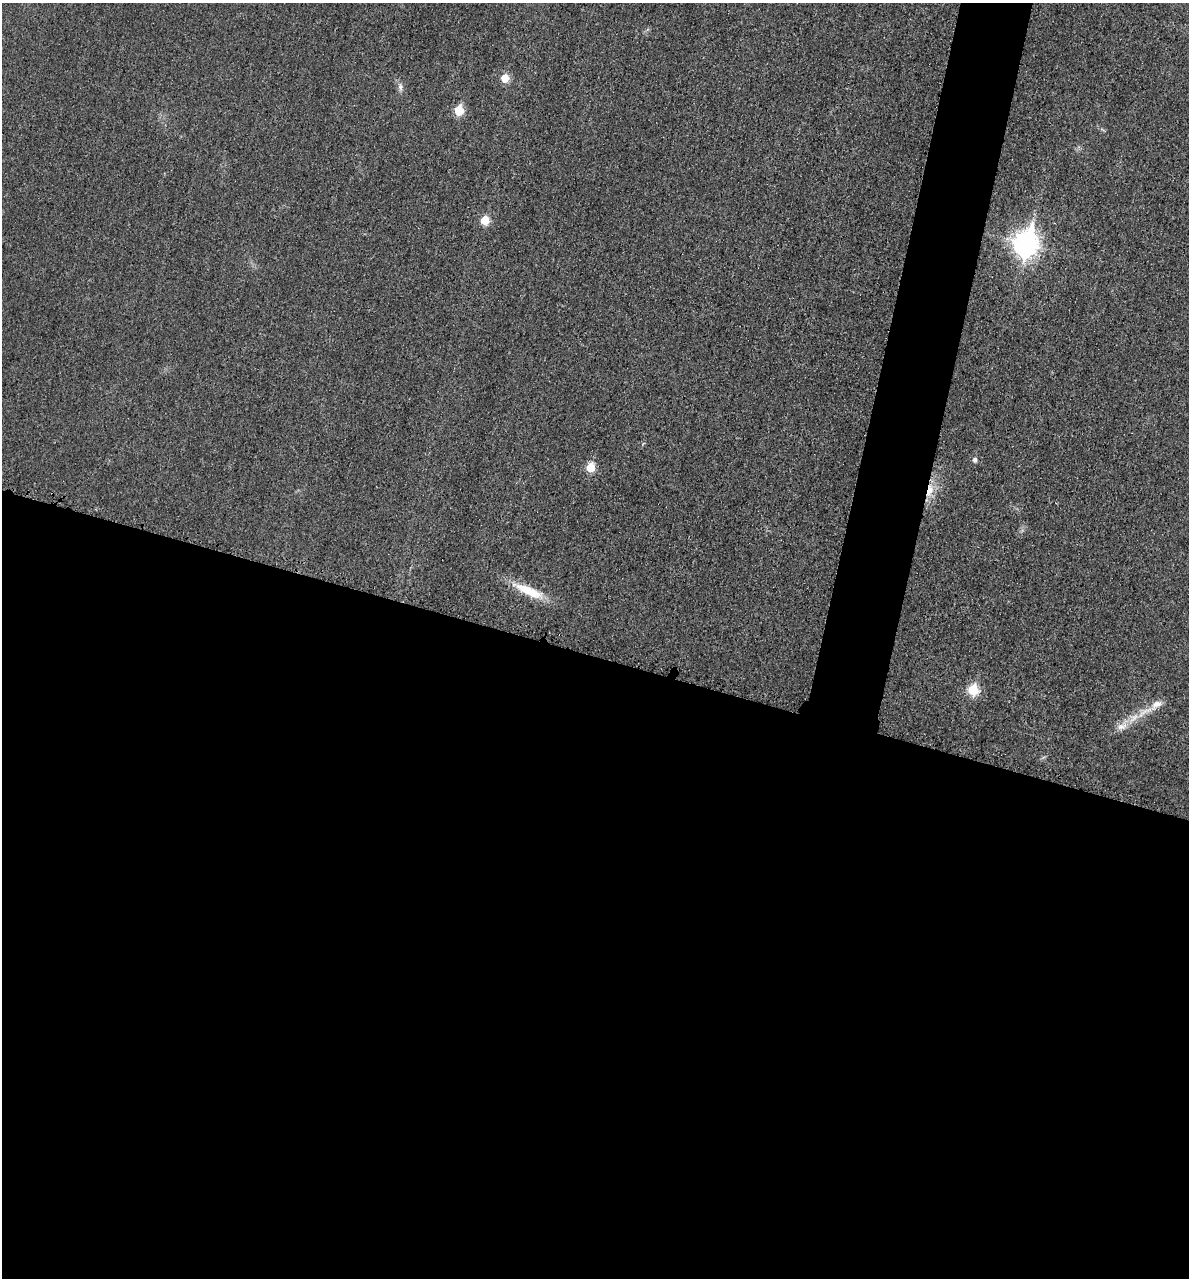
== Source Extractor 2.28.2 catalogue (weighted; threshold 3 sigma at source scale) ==
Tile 14 of 4 x 4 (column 2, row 4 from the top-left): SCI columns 1330-2516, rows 18-1293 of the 5154 x 5142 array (HDU 1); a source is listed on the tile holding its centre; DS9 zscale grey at full resolution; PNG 1191 x 1280 px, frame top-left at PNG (2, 3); no overlay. Shown black and unused: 52% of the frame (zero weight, under 3 of 4 exposures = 2% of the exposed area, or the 3 px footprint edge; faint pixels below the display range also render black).
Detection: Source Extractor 2.28.2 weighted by HDU 2 'WHT'; one run over the whole footprint, this tile lists its part. Background 0.0179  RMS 0.0055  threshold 0.0248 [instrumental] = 3 sigma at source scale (4.5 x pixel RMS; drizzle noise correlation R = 1.50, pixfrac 1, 0.05/0.05 arcsec/px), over >= 5 px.
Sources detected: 12; all 12 listed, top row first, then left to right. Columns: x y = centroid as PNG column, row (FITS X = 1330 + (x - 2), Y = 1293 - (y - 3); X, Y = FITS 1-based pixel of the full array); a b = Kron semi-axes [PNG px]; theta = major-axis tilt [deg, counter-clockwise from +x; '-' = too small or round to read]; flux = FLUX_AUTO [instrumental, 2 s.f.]
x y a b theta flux
505 78 6 6 - 13
400 87 10 6 -85 2
459 110 6 5 - 22
485 220 6 6 - 13
1026 244 11 9 78 440
975 460 5 5 - 1.9
590 467 6 5 - 17
930 490 22 9 75 8.7
528 591 45 11 -23 16
973 690 6 6 - 31
1156 705 19 9 38 5.9
1122 726 16 9 20 5.3
Overlapping masked pixels (flux is a lower limit): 1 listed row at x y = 930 490